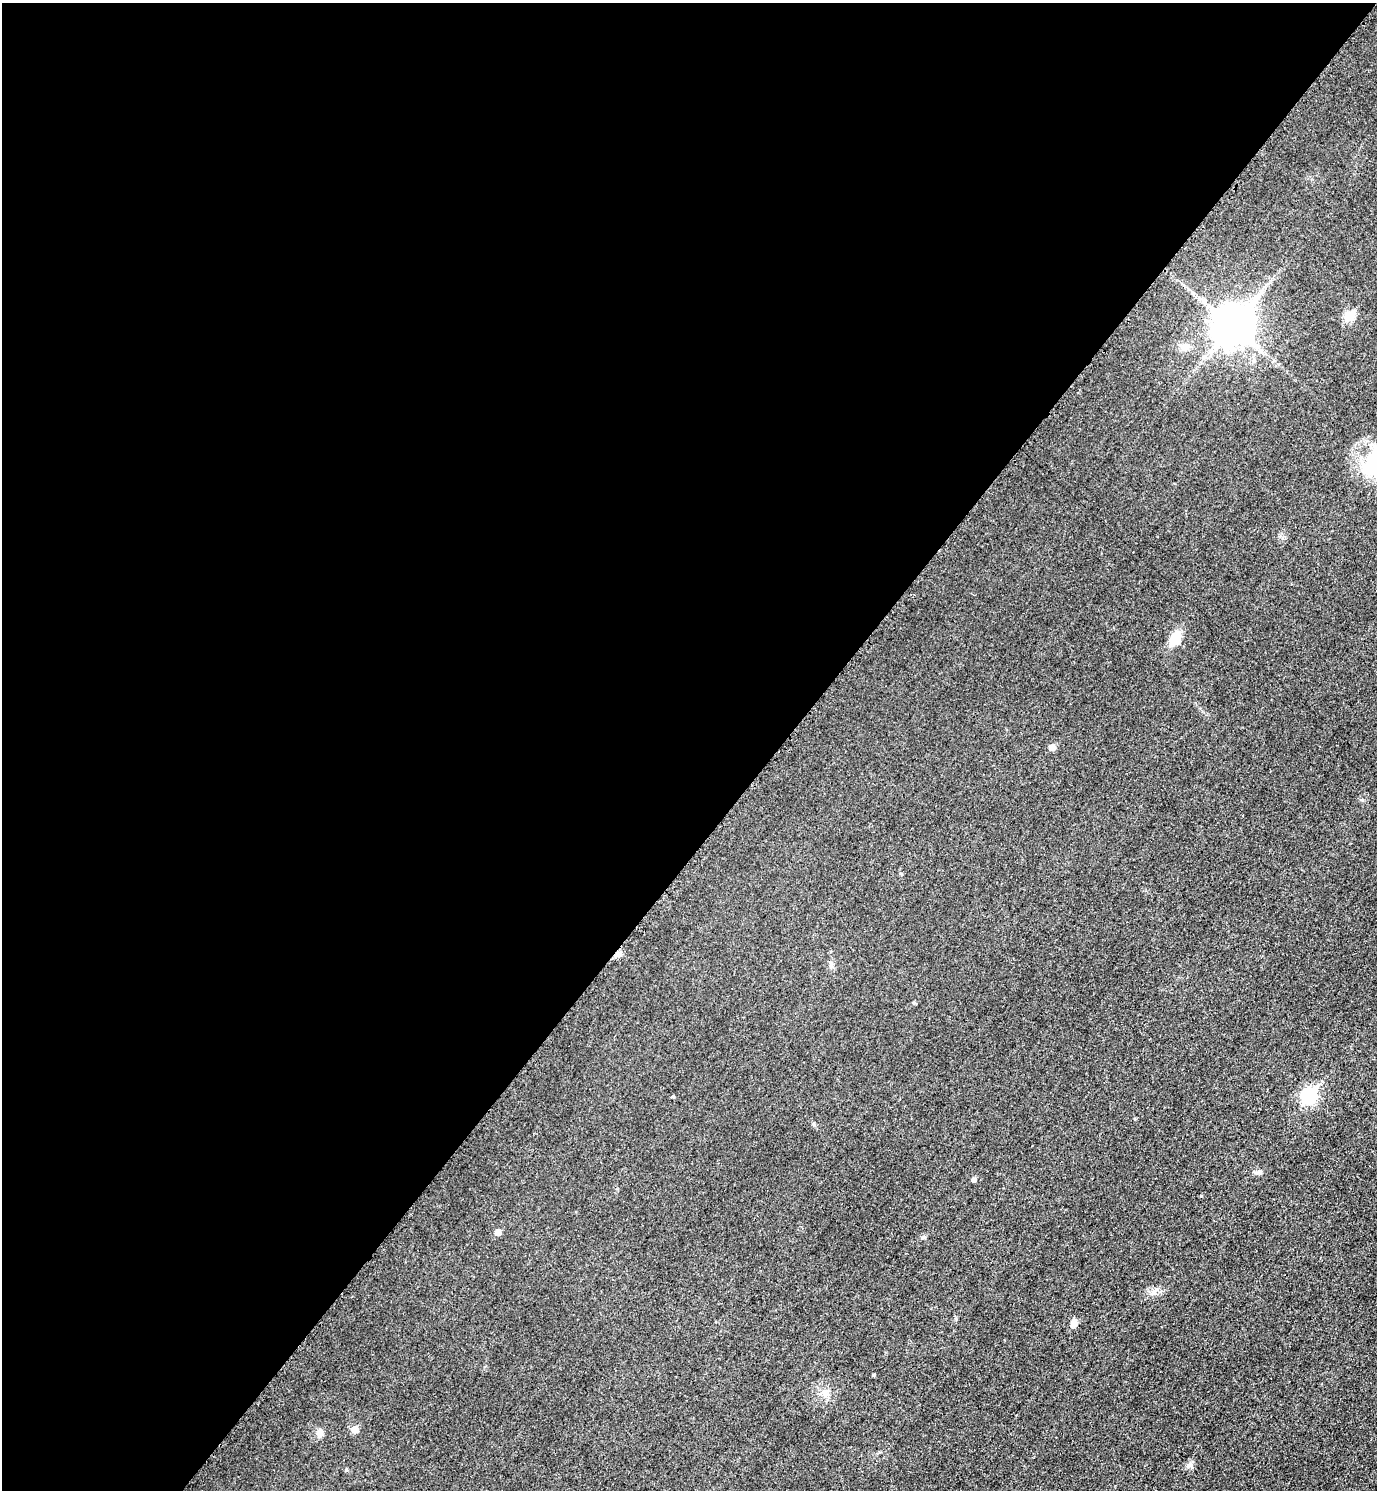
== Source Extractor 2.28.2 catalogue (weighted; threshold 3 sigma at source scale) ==
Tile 5 of 4 x 4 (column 1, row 2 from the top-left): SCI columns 172-1546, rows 2999-4486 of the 5988 x 5986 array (HDU 1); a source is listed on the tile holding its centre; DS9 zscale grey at full resolution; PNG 1379 x 1492 px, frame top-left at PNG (2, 3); no overlay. Shown black and unused: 57% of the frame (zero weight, under 3 of 5 exposures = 2% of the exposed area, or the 3 px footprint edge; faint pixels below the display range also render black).
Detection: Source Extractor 2.28.2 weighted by HDU 2 'WHT'; one run over the whole footprint, this tile lists its part. Background 0.0321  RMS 0.0055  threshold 0.0249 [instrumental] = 3 sigma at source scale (4.5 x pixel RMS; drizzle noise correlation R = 1.50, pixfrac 1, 0.05/0.05 arcsec/px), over >= 5 px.
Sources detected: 21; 1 cosmic-ray / hot-pixel residue — not listed; the other 20 listed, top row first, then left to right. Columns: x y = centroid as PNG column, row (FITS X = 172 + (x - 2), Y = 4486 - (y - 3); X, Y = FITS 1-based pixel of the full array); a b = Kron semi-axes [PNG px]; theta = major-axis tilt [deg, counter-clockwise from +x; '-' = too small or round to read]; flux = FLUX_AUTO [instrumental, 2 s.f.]
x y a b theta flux
1349 316 6 5 - 20
1232 325 14 11 50 1500
1185 347 11 9 -1 3.6
1375 465 44 30 59 38
1175 638 15 10 59 9.1
1052 747 5 5 - 4.8
900 873 5 3 - 0.54
618 954 9 6 29 2.2
914 1003 4 4 - 0.68
1309 1095 8 7 - 84
1258 1172 11 4 23 1.4
974 1179 5 4 - 1.8
498 1232 5 5 - 3.9
923 1237 6 5 - 0.86
1073 1323 11 8 59 2.8
873 1375 4 3 - 0.58
824 1393 10 7 -65 2.9
355 1429 6 5 - 5.8
320 1433 11 8 -85 2.8
1190 1465 9 7 34 2
Overlapping masked pixels (flux is a lower limit): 1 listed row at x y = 618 954
Isophote crosses this tile's border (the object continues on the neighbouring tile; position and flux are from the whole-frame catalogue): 1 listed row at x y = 1375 465
Unlisted compact peaks at least as high as the median listed source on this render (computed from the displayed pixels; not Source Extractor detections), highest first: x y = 1153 1293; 346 1470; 814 1125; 1362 800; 1135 1119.